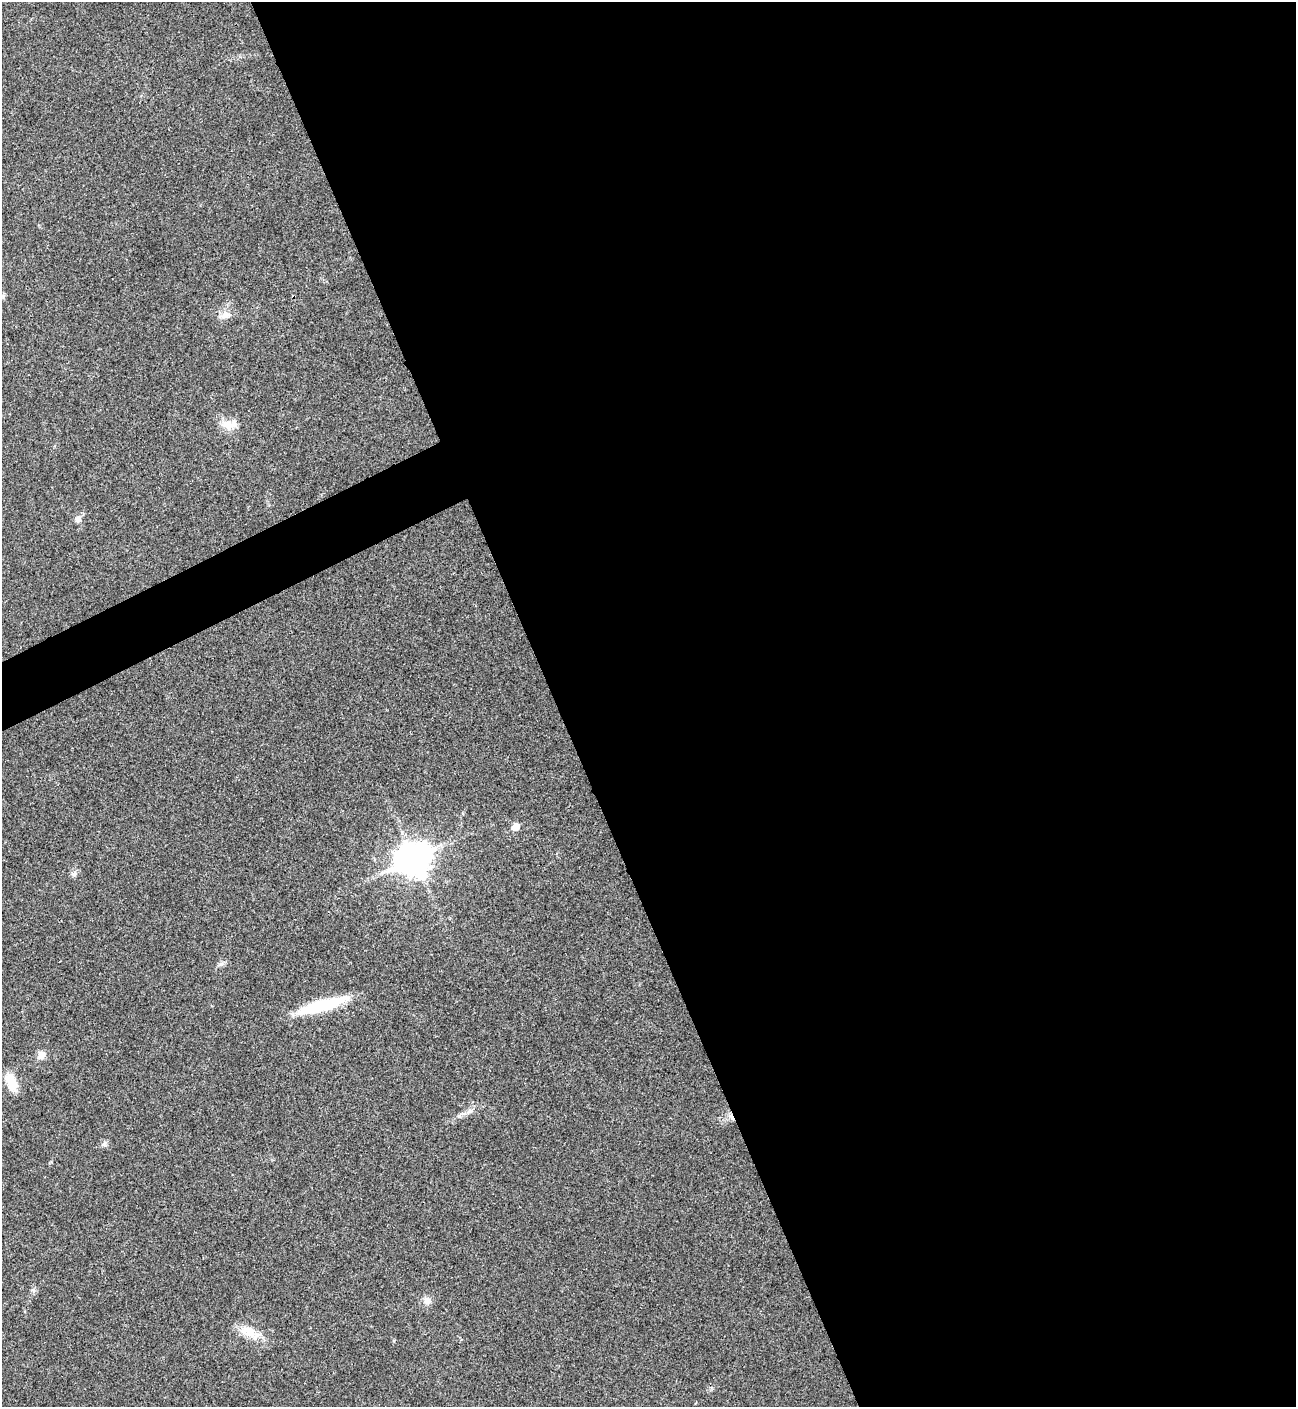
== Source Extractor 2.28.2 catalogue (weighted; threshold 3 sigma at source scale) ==
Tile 8 of 4 x 4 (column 4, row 2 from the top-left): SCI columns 4171-5464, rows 2815-4219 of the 5619 x 5631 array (HDU 1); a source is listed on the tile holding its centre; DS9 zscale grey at full resolution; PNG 1298 x 1409 px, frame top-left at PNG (2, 2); no overlay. Shown black and unused: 59% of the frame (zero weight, under 3 of 4 exposures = <1% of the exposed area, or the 3 px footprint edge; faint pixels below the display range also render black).
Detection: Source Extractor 2.28.2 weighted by HDU 2 'WHT'; one run over the whole footprint, this tile lists its part. Background 0.0201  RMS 0.0039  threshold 0.0176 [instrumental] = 3 sigma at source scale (4.5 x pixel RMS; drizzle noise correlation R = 1.50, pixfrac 1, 0.05/0.05 arcsec/px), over >= 5 px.
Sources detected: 15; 1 cosmic-ray / hot-pixel residue — not listed; the other 14 listed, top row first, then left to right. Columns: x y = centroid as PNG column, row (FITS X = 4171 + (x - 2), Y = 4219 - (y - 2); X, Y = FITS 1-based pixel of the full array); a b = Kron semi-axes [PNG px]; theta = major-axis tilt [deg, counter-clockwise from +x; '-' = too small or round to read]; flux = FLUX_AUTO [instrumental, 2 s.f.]
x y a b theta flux
225 315 9 9 - 2.1
227 425 18 11 -16 4.6
78 519 8 7 - 1.5
516 827 6 5 - 4.7
414 859 13 10 25 570
74 874 9 6 50 1.1
221 964 7 4 71 0.74
322 1005 54 11 16 21
41 1055 9 8 - 2.7
11 1082 23 11 -65 6.2
469 1111 8 5 28 1.3
33 1290 5 5 - 0.73
427 1300 10 9 - 2.2
249 1332 24 13 -19 6.3
Unlisted compact peaks at least as high as the median listed source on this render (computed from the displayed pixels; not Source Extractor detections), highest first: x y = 104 1144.